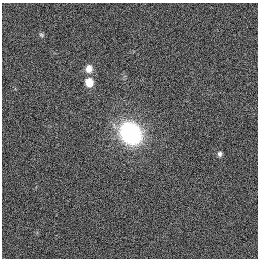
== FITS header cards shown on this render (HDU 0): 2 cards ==
NAXIS1  =                  256
NAXIS2  =                  256

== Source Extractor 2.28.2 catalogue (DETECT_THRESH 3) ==
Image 256 x 256 px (HDU 0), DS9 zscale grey, 1 PNG px = 1 image px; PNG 260 x 260 px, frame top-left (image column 1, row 256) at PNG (2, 3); no overlay
Background 1120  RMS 5.2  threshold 15.7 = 3 sigma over >= 5 px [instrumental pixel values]
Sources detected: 5; all 5 listed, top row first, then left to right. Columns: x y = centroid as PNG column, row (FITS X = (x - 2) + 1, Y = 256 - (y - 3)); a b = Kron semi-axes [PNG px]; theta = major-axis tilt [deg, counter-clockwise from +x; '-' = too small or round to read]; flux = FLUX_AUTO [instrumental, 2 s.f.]
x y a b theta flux
42 35 8 6 -31 750
89 69 9 8 - 3600
89 82 9 8 - 5700
130 133 20 17 -42 53000
220 154 7 6 - 1100